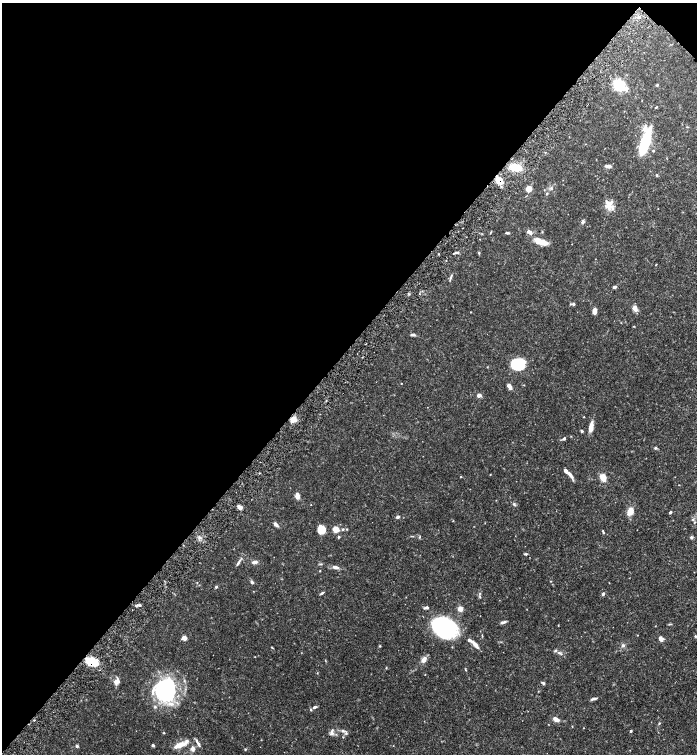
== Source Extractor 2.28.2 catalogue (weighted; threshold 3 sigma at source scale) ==
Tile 2 of 4 x 4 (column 2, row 1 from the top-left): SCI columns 1556-2944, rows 4516-6018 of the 6030 x 6025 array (HDU 1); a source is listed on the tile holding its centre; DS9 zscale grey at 2 x 2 block average (1 PNG px = mean of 2 x 2 image px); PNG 699 x 756 px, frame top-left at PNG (2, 3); no overlay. Shown black and unused: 47% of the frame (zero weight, under 6 of 12 exposures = <1% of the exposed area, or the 3 px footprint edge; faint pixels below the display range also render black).
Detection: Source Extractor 2.28.2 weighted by HDU 2 'WHT'; one run over the whole footprint, this tile lists its part. Background 0.0776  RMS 0.003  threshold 0.0123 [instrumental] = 3 sigma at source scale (4.09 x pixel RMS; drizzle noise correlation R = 1.36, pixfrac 0.8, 0.05/0.05 arcsec/px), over >= 5 px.
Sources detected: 138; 3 inside a brighter object's white glare — not listed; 13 inside a brighter listed object's ellipse — not listed separately; the other 122 listed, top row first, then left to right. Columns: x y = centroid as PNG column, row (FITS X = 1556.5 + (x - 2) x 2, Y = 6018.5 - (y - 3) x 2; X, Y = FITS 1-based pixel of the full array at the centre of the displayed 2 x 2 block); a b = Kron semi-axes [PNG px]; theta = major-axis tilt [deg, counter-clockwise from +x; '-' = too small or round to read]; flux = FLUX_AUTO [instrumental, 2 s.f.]
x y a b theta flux
638 17 4 2 - 0.71
619 84 5 4 - 88
657 85 3 3 - 0.72
656 107 3 2 - 0.48
624 111 2 2 - 0.23
687 127 3 2 - 0.34
645 142 25 7 75 39
653 151 3 3 - 0.7
608 166 4 3 - 3.5
515 167 10 6 -13 14
657 175 4 3 - 0.62
499 181 9 6 -38 7
551 188 4 4 - 1
529 189 4 4 - 9.8
547 193 4 2 - 0.54
609 204 13 9 -61 6.6
583 222 5 4 - 1.2
491 232 5 2 - 0.39
529 232 6 4 -40 2.7
542 232 3 2 - 0.37
507 233 4 2 - 0.87
541 242 15 5 -13 7.9
572 244 2 2 - 0.17
456 253 7 2 13 1.4
479 253 3 3 - 0.65
438 254 3 2 - 0.34
656 265 4 2 - 0.3
451 277 7 2 69 0.96
615 287 4 3 - 1.5
573 304 4 3 - 1.1
634 308 5 5 - 2.7
594 311 5 3 - 4.4
471 312 2 2 - 0.25
413 335 7 3 -1 1.2
520 365 13 11 -46 22
487 367 3 2 - 0.31
401 383 2 2 - 0.28
524 385 2 2 - 0.28
509 386 6 3 -62 4.5
479 395 4 4 - 2.1
584 417 2 2 - 0.38
293 419 5 5 - 6.9
591 427 11 4 81 5.8
582 431 4 3 - 0.77
564 438 4 3 - 1.2
655 448 4 3 - 0.91
490 474 2 2 - 0.3
570 474 12 3 -53 3.5
460 477 3 2 - 0.35
603 477 9 7 -68 5.2
297 496 7 5 -81 2.9
496 500 2 2 - 0.23
514 504 6 3 -49 1
311 505 2 2 - 0.22
240 507 5 3 - 3
630 511 8 5 58 7.6
670 512 3 2 - 1.3
398 517 4 3 - 1.4
693 519 4 3 - 0.91
695 522 3 2 - 0.41
275 524 6 3 -43 2.3
336 529 5 4 - 7.6
343 529 4 3 - 0.85
347 529 3 2 - 0.4
321 530 7 7 - 8.9
603 531 4 2 - 0.54
339 537 3 3 - 0.78
420 537 4 3 - 0.57
691 537 4 3 - 1.2
525 554 5 3 - 0.69
255 562 6 4 7 2.4
238 563 10 3 59 1.6
320 564 5 2 - 0.6
335 567 7 4 -15 2.7
320 571 2 2 - 0.35
252 582 4 3 - 1.4
216 587 3 3 - 1
322 593 6 2 32 0.9
603 594 5 3 - 1.1
480 597 4 3 - 0.6
139 605 4 3 - 1.1
426 607 5 3 - 1.5
460 608 2 2 - 13
504 622 6 3 22 1.1
558 625 3 2 - 0.28
444 627 24 17 -27 70
638 635 2 2 - 0.25
695 636 2 2 - 0.55
184 638 4 4 - 3.7
661 639 6 4 -61 2.6
623 645 5 4 - 1.3
380 646 3 3 - 0.46
476 646 11 4 -53 3.1
272 647 3 2 - 0.49
559 653 6 3 -27 1.3
424 660 8 5 57 4
92 661 12 6 -27 16
386 668 3 2 - 0.43
465 670 3 2 - 0.41
317 673 3 2 - 0.33
425 674 2 2 - 0.23
116 682 7 6 - 3.2
543 683 4 3 - 1.1
166 690 32 24 -71 52
538 691 2 2 - 0.3
594 699 9 3 13 1.4
315 707 6 3 26 1.5
556 719 6 4 -40 4
659 723 3 3 - 0.56
572 726 3 2 - 0.28
583 728 2 2 - 0.23
343 731 5 4 - 1.2
631 731 2 2 - 1.2
164 733 3 2 - 0.45
332 733 7 5 76 2
343 737 3 2 - 0.34
198 744 10 3 -56 1.9
153 745 3 3 - 1.1
180 745 18 6 19 7.5
77 746 4 3 - 1.1
192 749 7 6 - 2.5
245 749 3 3 - 0.62
Overlapping masked pixels (flux is a lower limit): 3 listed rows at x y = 499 181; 293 419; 92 661
Diffuse or blended objects may show on this block-average render without a row.